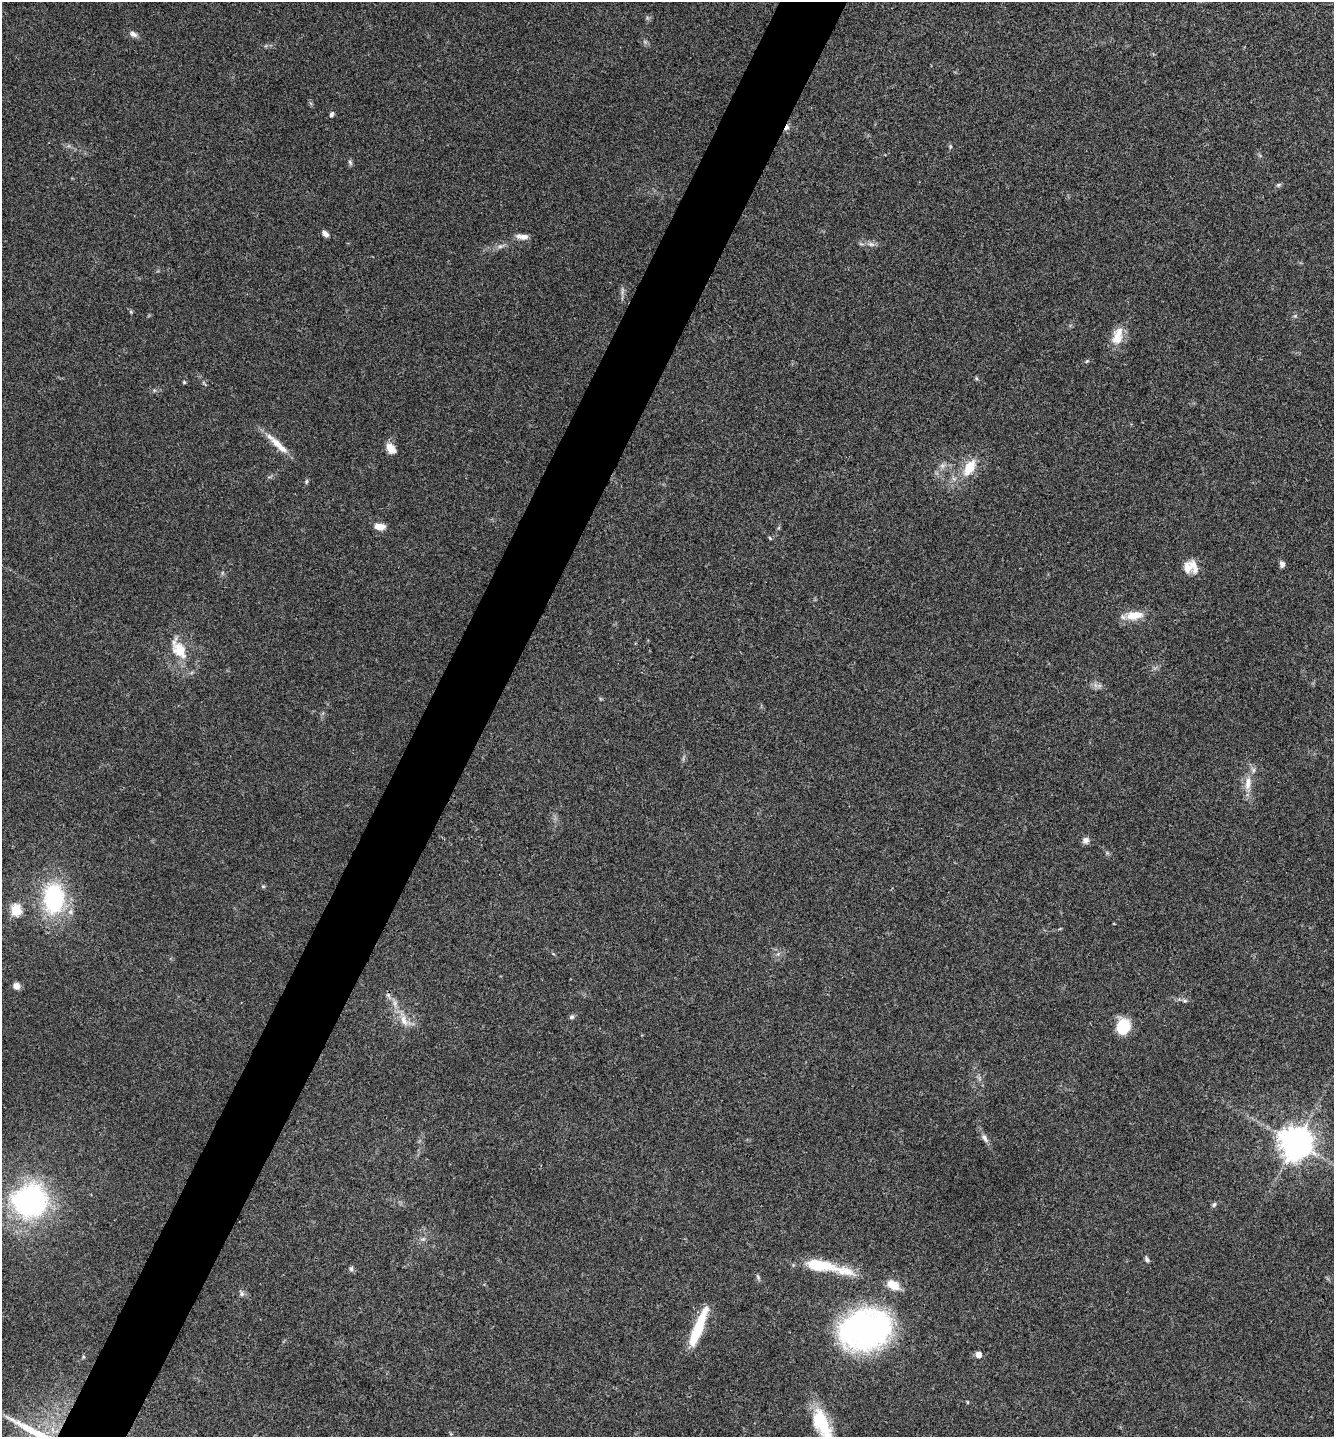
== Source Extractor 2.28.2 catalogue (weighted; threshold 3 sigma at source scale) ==
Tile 7 of 4 x 4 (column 3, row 2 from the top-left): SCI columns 2812-4143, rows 2878-4312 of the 5761 x 5752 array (HDU 1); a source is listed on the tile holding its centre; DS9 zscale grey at full resolution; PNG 1336 x 1439 px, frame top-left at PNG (2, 2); no overlay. Shown black and unused: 5% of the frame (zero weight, under 3 of 4 exposures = <1% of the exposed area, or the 3 px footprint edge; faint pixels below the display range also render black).
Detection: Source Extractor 2.28.2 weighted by HDU 2 'WHT'; one run over the whole footprint, this tile lists its part. Background 0.0754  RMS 0.0059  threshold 0.0265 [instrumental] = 3 sigma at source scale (4.5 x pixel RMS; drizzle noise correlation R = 1.50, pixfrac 1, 0.05/0.05 arcsec/px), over >= 5 px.
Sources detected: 62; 1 inside a brighter object's white glare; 1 cosmic-ray / hot-pixel residue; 1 long thin detection or spike segment (spike, bleed or trail) — not listed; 3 inside a brighter listed object's ellipse — not listed separately; the other 56 listed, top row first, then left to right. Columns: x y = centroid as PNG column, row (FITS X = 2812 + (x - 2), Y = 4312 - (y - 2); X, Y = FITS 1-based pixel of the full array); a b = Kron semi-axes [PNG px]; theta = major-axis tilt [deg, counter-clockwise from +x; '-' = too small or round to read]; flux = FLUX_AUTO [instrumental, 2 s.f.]
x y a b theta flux
133 34 11 7 -30 2.4
645 42 6 5 - 1.2
331 114 7 5 65 1.4
950 146 7 5 -80 0.87
350 162 8 5 -63 1.2
1279 185 7 5 21 1
325 234 8 5 -49 2.7
522 237 15 6 -4 3.9
871 244 11 6 -13 2.3
500 246 11 5 19 2.3
622 291 12 3 81 1.7
131 312 5 4 - 0.77
1295 316 5 5 - 0.83
1117 336 24 13 74 10
1087 361 5 4 - 0.69
976 378 6 4 -59 0.79
184 382 4 4 - 0.67
277 444 40 8 -43 9.2
389 448 12 10 -76 5.1
969 468 21 11 58 14
306 481 8 4 81 0.96
380 527 12 7 -4 5.6
770 538 6 3 -54 0.62
1282 564 7 5 -88 2.4
1187 568 15 11 86 5.7
1134 615 23 10 5 11
179 650 30 18 -58 17
1099 686 7 4 19 1.5
1248 783 20 9 84 7.5
1085 840 8 8 - 2.7
263 886 6 4 -1 0.74
54 898 30 20 -90 68
16 910 6 5 - 45
16 986 7 7 - 3.8
388 995 8 5 -46 1.6
1185 1001 7 5 1 1.3
395 1003 10 7 -76 2.8
572 1017 6 6 - 1.3
404 1020 18 9 -72 6.8
1123 1026 13 11 79 23
985 1138 13 6 -56 2.7
1296 1143 10 10 - 1000
30 1201 30 27 14 140
1214 1205 7 5 62 1.2
423 1239 7 4 44 1.4
1147 1259 7 5 -67 1.3
819 1265 37 12 -8 26
351 1269 7 5 77 1.3
758 1277 8 5 -74 1.2
893 1285 15 9 -26 8.6
242 1294 7 6 - 1.6
866 1329 41 31 7 210
696 1332 48 10 68 24
978 1354 5 5 - 6
967 1402 5 3 - 0.48
822 1424 41 16 -65 28
Isophote crosses this tile's border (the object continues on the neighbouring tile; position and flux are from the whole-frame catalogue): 1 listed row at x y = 822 1424